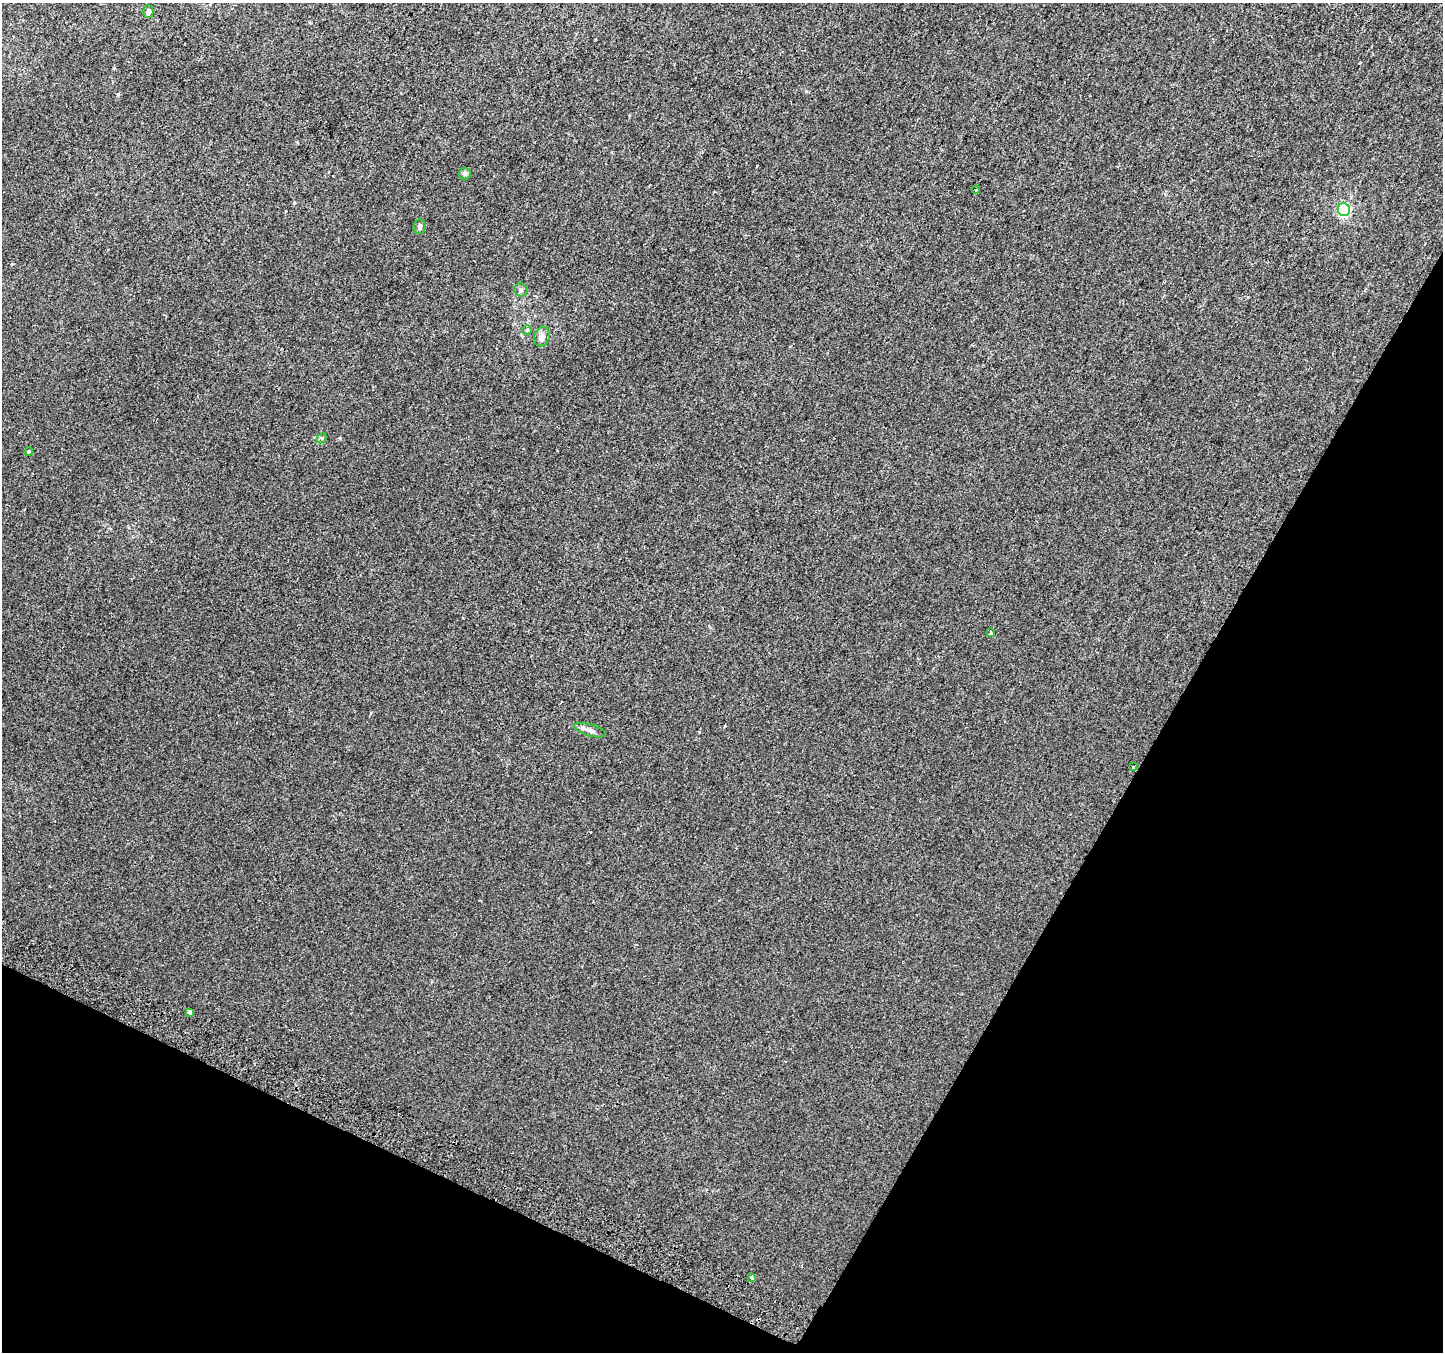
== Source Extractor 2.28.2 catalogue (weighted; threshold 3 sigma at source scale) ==
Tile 15 of 4 x 4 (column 3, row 4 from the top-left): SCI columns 2912-4352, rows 304-1653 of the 5815 x 5942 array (HDU 1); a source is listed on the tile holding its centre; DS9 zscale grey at full resolution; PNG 1445 x 1354 px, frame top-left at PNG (2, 3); each listed source drawn as its Kron ellipse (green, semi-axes under 4 px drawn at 4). Shown black and unused: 26% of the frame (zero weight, under 2 of 3 exposures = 2% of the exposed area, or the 3 px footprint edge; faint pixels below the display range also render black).
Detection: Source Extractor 2.28.2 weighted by HDU 2 'WHT'; one run over the whole footprint, this tile lists its part. Background 0.00453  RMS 0.0055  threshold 0.0247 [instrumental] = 3 sigma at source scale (4.5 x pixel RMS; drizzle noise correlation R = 1.50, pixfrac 1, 0.0396/0.0396 arcsec/px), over >= 5 px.
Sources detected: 17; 2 cosmic-ray / hot-pixel residue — neither listed nor drawn; the other 15 listed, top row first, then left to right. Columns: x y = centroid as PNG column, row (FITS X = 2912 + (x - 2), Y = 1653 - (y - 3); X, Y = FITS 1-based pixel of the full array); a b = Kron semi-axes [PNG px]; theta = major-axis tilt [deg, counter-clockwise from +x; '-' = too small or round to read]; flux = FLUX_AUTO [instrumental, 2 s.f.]
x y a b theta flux
148 11 6 5 - 2.1
465 173 6 6 - 1.3
976 190 4 4 - 0.53
1344 210 6 6 - 75
420 227 7 6 - 1.5
521 290 7 6 - 1.4
527 330 5 5 - 0.68
542 337 10 7 70 3
322 438 6 4 45 0.84
29 451 4 3 - 0.52
991 633 3 3 - 1.8
590 730 16 6 -16 2.3
1133 767 3 3 - 2
190 1012 4 3 - 10
751 1278 3 3 - 6.5